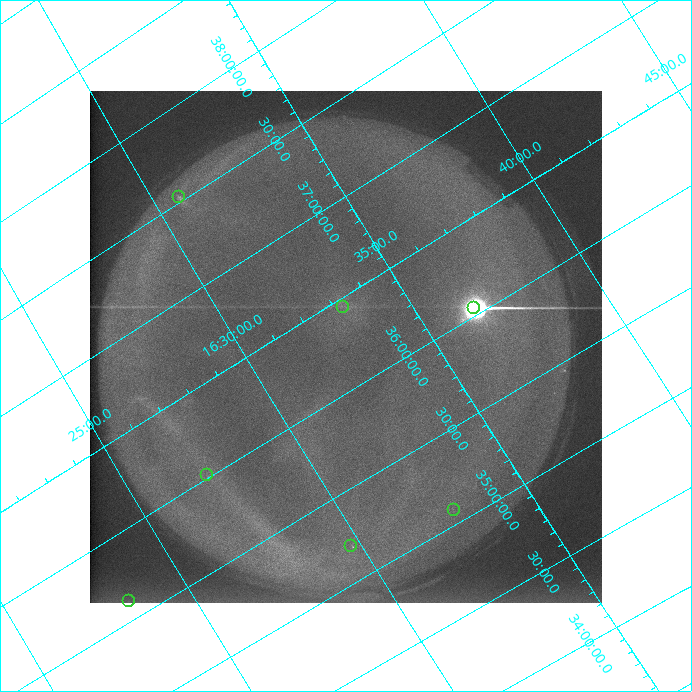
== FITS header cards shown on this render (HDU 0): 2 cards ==
NAXIS1  =                  512 /
NAXIS2  =                  512 /

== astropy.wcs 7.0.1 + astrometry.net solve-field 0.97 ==
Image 512 x 512 px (HDU 0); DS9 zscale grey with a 90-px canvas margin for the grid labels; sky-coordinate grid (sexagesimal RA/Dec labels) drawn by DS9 from the SOLVED WCS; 7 Tycho-2 reference stars matched to detected sources circled (green)
Header WCS: none
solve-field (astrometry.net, Tycho-2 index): SOLVED blind (the file carries no WCS)
Solved WCS: RA---TAN-SIP/DEC--TAN-SIP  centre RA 16:32:42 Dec +36:14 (248.17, +36.24 deg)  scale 21.5 arcsec/px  FOV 183.4' x 182.9'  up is +32 deg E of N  parity flipped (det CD > 0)
(file carries no celestial WCS; the grid is the blind solution)
Tycho-2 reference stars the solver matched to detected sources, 7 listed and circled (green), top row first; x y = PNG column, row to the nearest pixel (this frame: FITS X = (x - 90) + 1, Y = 512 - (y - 91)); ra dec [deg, ICRS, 3 dp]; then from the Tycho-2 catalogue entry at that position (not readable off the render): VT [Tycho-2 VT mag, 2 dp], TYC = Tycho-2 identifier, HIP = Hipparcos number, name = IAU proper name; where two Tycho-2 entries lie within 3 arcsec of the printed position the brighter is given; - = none
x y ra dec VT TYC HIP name
179 197 247.683 +37.526 8.50 3063-2189-1 80861 -
343 307 248.308 +36.448 8.55 2587-540-1 81052 -
474 308 249.132 +36.040 7.26 2588-2640-1 81319 -
207 475 246.801 +36.016 9.64 2587-878-1 - -
454 510 248.219 +35.075 8.33 2587-1547-1 - -
351 546 247.438 +35.202 7.56 2587-1633-1 80787 -
129 601 245.823 +35.612 7.29 2586-607-1 80281 -